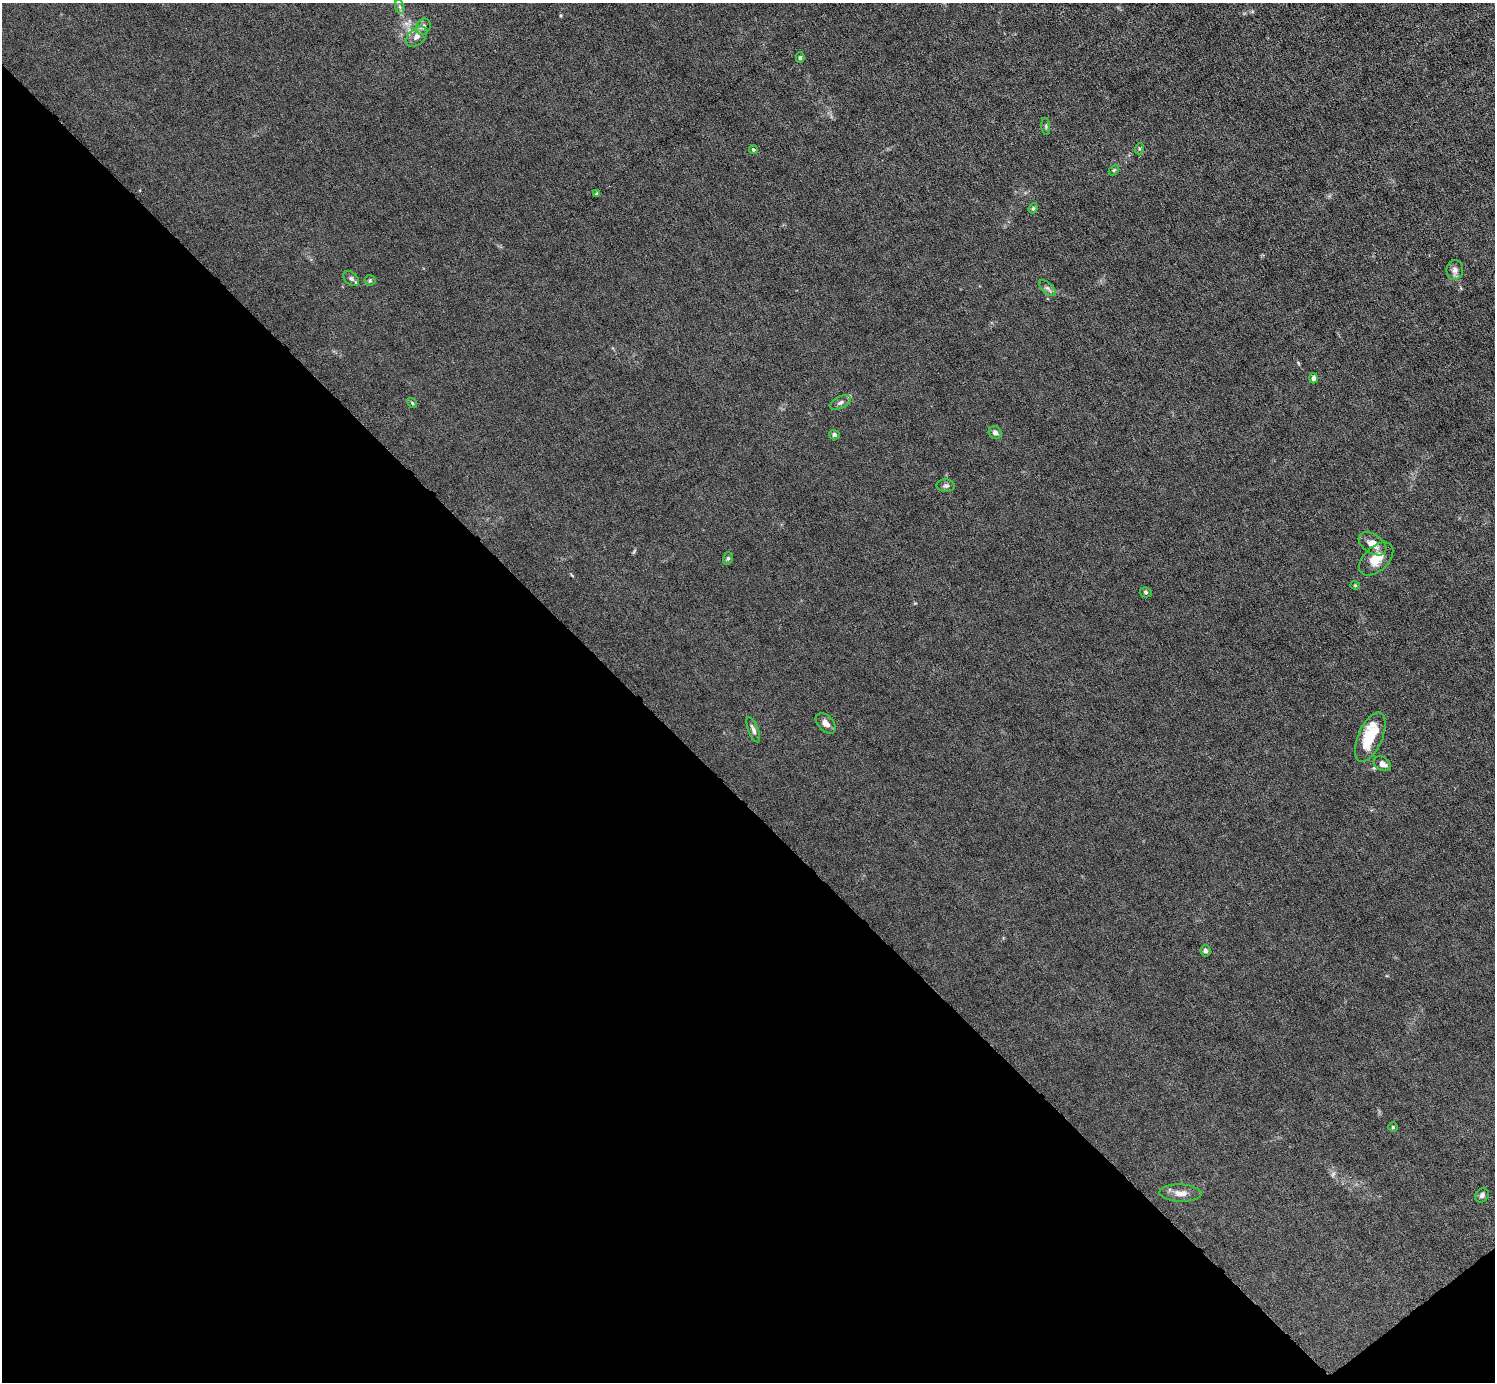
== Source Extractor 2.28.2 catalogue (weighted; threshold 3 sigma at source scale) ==
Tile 14 of 4 x 4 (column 2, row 4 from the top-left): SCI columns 1495-2987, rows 297-1676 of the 5974 x 5972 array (HDU 1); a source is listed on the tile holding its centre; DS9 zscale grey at full resolution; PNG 1497 x 1384 px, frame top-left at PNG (2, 3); each listed source drawn as its Kron ellipse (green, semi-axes under 4 px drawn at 4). Shown black and unused: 43% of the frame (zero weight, under 6 of 12 exposures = <1% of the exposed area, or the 3 px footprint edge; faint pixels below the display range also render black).
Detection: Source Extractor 2.28.2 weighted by HDU 2 'WHT'; one run over the whole footprint, this tile lists its part. Background 0.0142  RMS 0.003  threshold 0.0124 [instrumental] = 3 sigma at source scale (4.09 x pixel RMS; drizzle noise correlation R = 1.36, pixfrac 0.8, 0.05/0.05 arcsec/px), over >= 5 px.
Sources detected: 35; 2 inside a brighter listed object's ellipse — not listed separately; the other 33 listed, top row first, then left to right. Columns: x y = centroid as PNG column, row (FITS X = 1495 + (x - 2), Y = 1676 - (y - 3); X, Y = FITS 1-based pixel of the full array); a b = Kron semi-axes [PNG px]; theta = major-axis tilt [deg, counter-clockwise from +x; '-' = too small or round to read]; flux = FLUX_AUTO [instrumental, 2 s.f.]
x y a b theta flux
400 7 7 4 -71 0.51
423 27 8 7 - 1.1
416 37 12 8 44 1.6
800 58 5 4 - 0.45
1046 126 8 3 -85 0.42
1139 149 5 3 - 0.31
753 150 4 4 - 0.34
1114 170 6 3 45 0.31
597 194 4 4 - 0.48
1033 208 5 4 - 0.38
1455 270 10 8 82 1.3
351 279 9 6 -40 0.87
370 280 5 5 - 0.39
1047 288 10 5 -43 0.74
1313 378 5 4 - 0.83
412 403 5 4 - 0.38
840 403 11 6 26 0.91
995 433 7 6 - 1.2
834 435 5 4 - 0.71
946 486 9 6 -2 0.65
1373 544 15 9 -34 2.6
728 558 6 5 - 0.48
1376 559 20 12 43 4.1
1355 585 4 4 - 0.29
1146 592 6 5 - 0.51
826 723 12 7 -46 1.5
753 730 13 5 -68 1
1370 737 26 12 67 9.4
1382 764 9 6 -30 1.3
1205 951 6 5 - 0.73
1393 1127 4 4 - 0.37
1180 1193 21 8 -2 2.3
1482 1195 8 6 47 0.7